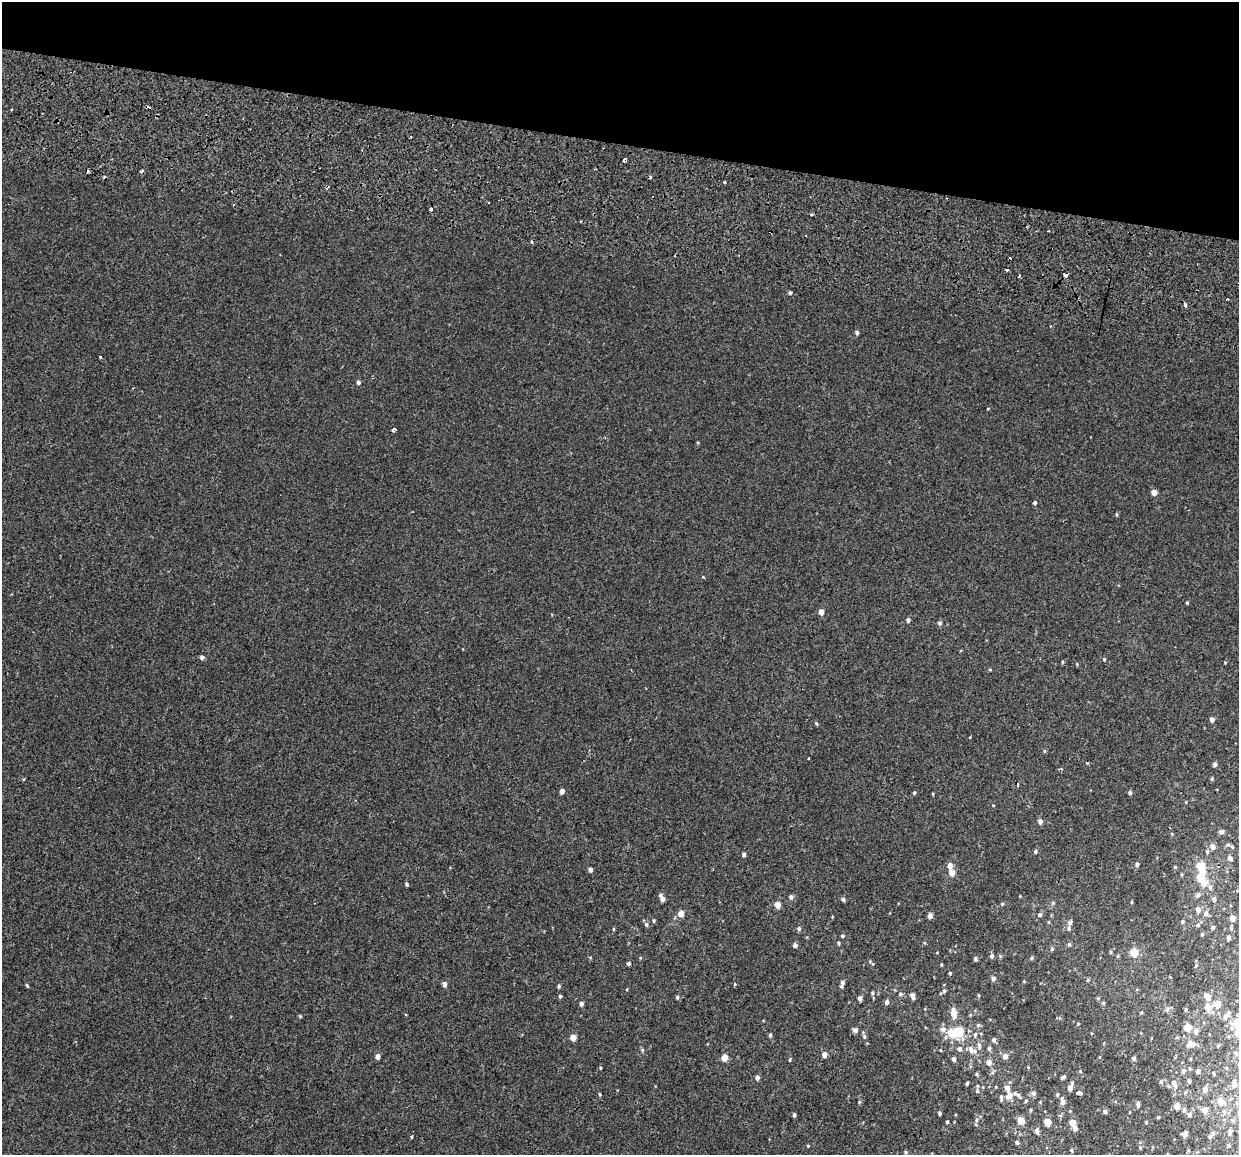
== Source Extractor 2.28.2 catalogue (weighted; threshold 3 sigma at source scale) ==
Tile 2 of 4 x 4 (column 2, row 1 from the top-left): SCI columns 1392-2628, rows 3907-5059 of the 5249 x 5449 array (HDU 1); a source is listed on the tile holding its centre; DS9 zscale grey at full resolution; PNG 1241 x 1157 px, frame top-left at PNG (2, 2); no overlay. Shown black and unused: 12% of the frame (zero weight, under 2 of 3 exposures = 11% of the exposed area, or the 3 px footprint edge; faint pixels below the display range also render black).
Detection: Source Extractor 2.28.2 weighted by HDU 2 'WHT'; one run over the whole footprint, this tile lists its part. Background -7.11e-04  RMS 0.0033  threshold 0.0147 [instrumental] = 3 sigma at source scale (4.5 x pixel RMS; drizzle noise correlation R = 1.50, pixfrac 1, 0.0396/0.0396 arcsec/px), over >= 5 px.
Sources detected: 194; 11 cosmic-ray / hot-pixel residue — not listed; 6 inside a brighter listed object's ellipse — not listed separately; the other 177 listed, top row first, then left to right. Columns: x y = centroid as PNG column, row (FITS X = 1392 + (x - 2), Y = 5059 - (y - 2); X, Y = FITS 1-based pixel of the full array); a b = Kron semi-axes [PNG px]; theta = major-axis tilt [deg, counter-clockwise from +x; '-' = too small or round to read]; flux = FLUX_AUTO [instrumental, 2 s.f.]
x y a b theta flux
362 150 2 2 - 0.32
141 171 4 3 - 0.59
724 182 3 3 - 1.5
431 209 4 3 - 1.4
811 215 3 3 - 0.96
790 293 4 4 - 0.53
1227 299 3 3 - 0.41
1185 305 3 3 - 2.4
857 332 4 4 - 0.68
100 357 3 3 - 0.5
358 382 5 4 - 0.51
393 429 5 3 - 1.3
1154 492 5 4 - 2.2
1035 503 4 4 - 0.54
1116 514 5 3 - 0.28
1187 603 3 3 - 0.31
821 612 4 4 - 2.5
908 620 5 4 - 0.76
940 623 5 4 - 0.47
202 657 5 4 - 0.72
1104 659 4 3 - 0.27
1225 662 4 3 - 0.22
1212 719 4 4 - 1.1
808 758 3 3 - 0.57
1215 764 5 4 - 0.83
1017 784 3 3 - 1.6
562 791 4 4 - 1.4
914 793 4 3 - 0.37
1130 793 4 4 - 0.65
933 794 4 2 - 0.22
1040 821 5 4 - 1.2
1221 832 5 5 - 0.94
1213 847 5 5 - 1.6
1035 851 5 4 - 0.45
1207 852 5 4 - 0.37
744 855 4 4 - 0.67
1230 858 7 5 -36 0.7
1137 864 4 4 - 0.6
950 865 5 5 - 1.8
1200 866 6 5 - 5.9
1175 867 4 4 - 0.26
590 869 4 4 - 0.66
952 873 9 7 -77 1.4
1200 878 7 7 - 3.2
407 884 4 4 - 0.48
1210 887 7 6 - 0.75
1198 894 6 5 - 0.8
791 897 5 5 - 0.76
662 898 9 4 -62 1.4
843 899 5 5 - 0.62
1214 899 6 5 - 0.71
1132 902 4 3 - 0.26
1053 903 4 4 - 0.33
1002 904 5 4 - 0.31
778 905 5 4 - 2.8
1198 910 5 5 - 1.5
1206 913 6 6 - 0.99
681 914 6 6 - 2.1
1040 914 5 5 - 0.55
930 916 4 4 - 1.4
1233 918 5 5 - 2.1
654 920 5 3 - 0.33
1070 922 7 5 53 0.58
1182 922 4 4 - 0.47
646 924 6 5 - 0.64
1198 925 6 5 - 0.62
1069 928 6 5 - 0.64
1213 928 4 4 - 0.6
799 929 5 4 - 0.5
1202 934 4 4 - 0.32
842 936 4 4 - 0.49
1228 937 5 4 - 0.99
839 943 5 3 - 0.33
1069 944 5 5 - 0.47
795 945 4 4 - 1.1
1052 949 5 4 - 0.39
1134 953 5 4 - 8.2
992 956 5 5 - 0.59
1032 958 5 3 - 0.32
975 959 5 4 - 0.43
628 963 4 4 - 0.54
941 964 3 3 - 0.26
1196 965 4 4 - 0.29
950 973 3 3 - 0.28
993 978 5 5 - 0.78
842 983 8 4 74 0.95
444 984 5 4 - 1.1
559 986 5 3 - 0.39
944 991 5 5 - 0.5
872 993 5 4 - 0.39
560 996 4 3 - 0.46
913 996 6 4 -70 1.2
677 997 4 4 - 0.46
1207 997 8 7 - 1.4
860 998 4 4 - 1.1
887 1002 6 5 - 0.84
1103 1003 5 4 - 0.36
581 1004 5 4 - 0.78
1217 1004 6 5 - 3.1
1207 1007 8 6 -73 2.3
1167 1009 6 4 72 0.47
1186 1009 5 3 - 0.3
954 1013 9 5 -81 3.3
1229 1013 6 5 - 0.55
1225 1017 6 5 - 0.53
978 1025 5 5 - 0.47
1238 1025 21 11 89 6.1
1188 1028 6 5 - 2.8
855 1030 5 5 - 1.1
1196 1031 6 6 - 0.74
957 1032 17 10 9 10
975 1034 6 4 69 0.45
770 1035 4 3 - 0.56
864 1036 5 5 - 0.49
573 1037 4 4 - 2.7
994 1040 5 4 - 0.7
1191 1044 9 6 -20 1.6
979 1046 9 5 -83 0.8
989 1048 5 4 - 0.69
959 1049 6 5 - 0.87
642 1050 5 4 - 0.39
971 1051 14 6 -68 1.6
1236 1053 5 3 - 0.36
824 1054 4 4 - 1.6
378 1056 5 4 - 1.3
1005 1056 5 5 - 1.4
724 1058 5 4 - 4.4
1134 1058 5 4 - 0.53
790 1059 4 3 - 0.27
954 1059 4 4 - 0.93
989 1062 6 5 - 1.5
600 1068 4 3 - 0.27
1183 1071 6 5 - 0.52
1198 1071 4 3 - 0.87
1214 1073 4 2 - 0.31
977 1074 5 3 - 0.3
1063 1077 5 3 - 0.5
757 1078 4 4 - 1.1
1189 1081 4 3 - 0.49
1161 1082 6 4 0 0.42
967 1083 4 3 - 0.4
1174 1083 12 5 -66 1.2
1234 1083 9 5 -85 0.96
1007 1088 6 5 - 1.5
1070 1088 6 5 - 1.6
1205 1089 5 5 - 1.1
977 1091 5 4 - 0.37
1033 1093 6 5 - 0.77
1079 1093 4 3 - 12
1009 1096 10 7 33 2.1
1026 1101 5 4 - 0.33
1063 1102 8 5 -80 1.4
1220 1102 5 5 - 2.7
1138 1104 7 4 -90 0.63
1177 1106 4 4 - 2.8
1031 1110 5 3 - 0.28
1184 1110 5 4 - 0.64
1205 1110 5 5 - 1.8
1105 1112 4 4 - 0.81
939 1113 4 3 - 0.51
1189 1114 5 5 - 0.73
794 1115 4 4 - 0.47
1158 1117 3 3 - 0.27
1021 1121 6 5 - 3.5
947 1122 4 3 - 0.33
1047 1122 8 6 -62 2.4
1072 1122 5 4 - 3.4
1075 1128 6 5 - 1
1037 1130 6 5 - 0.93
1230 1131 5 4 - 0.57
1185 1134 6 4 65 1.2
412 1136 4 3 - 2.1
1210 1136 6 5 - 0.63
1017 1142 5 4 - 0.55
808 1146 4 4 - 0.24
1140 1148 5 4 - 0.31
906 1152 5 4 - 0.47
Isophote crosses this tile's border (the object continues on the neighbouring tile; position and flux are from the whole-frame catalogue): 1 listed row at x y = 1238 1025
Unlisted compact peaks at least as high as the median listed source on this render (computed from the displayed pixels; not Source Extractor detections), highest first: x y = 900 994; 600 1094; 300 1016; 859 1102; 735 984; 816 723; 988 409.